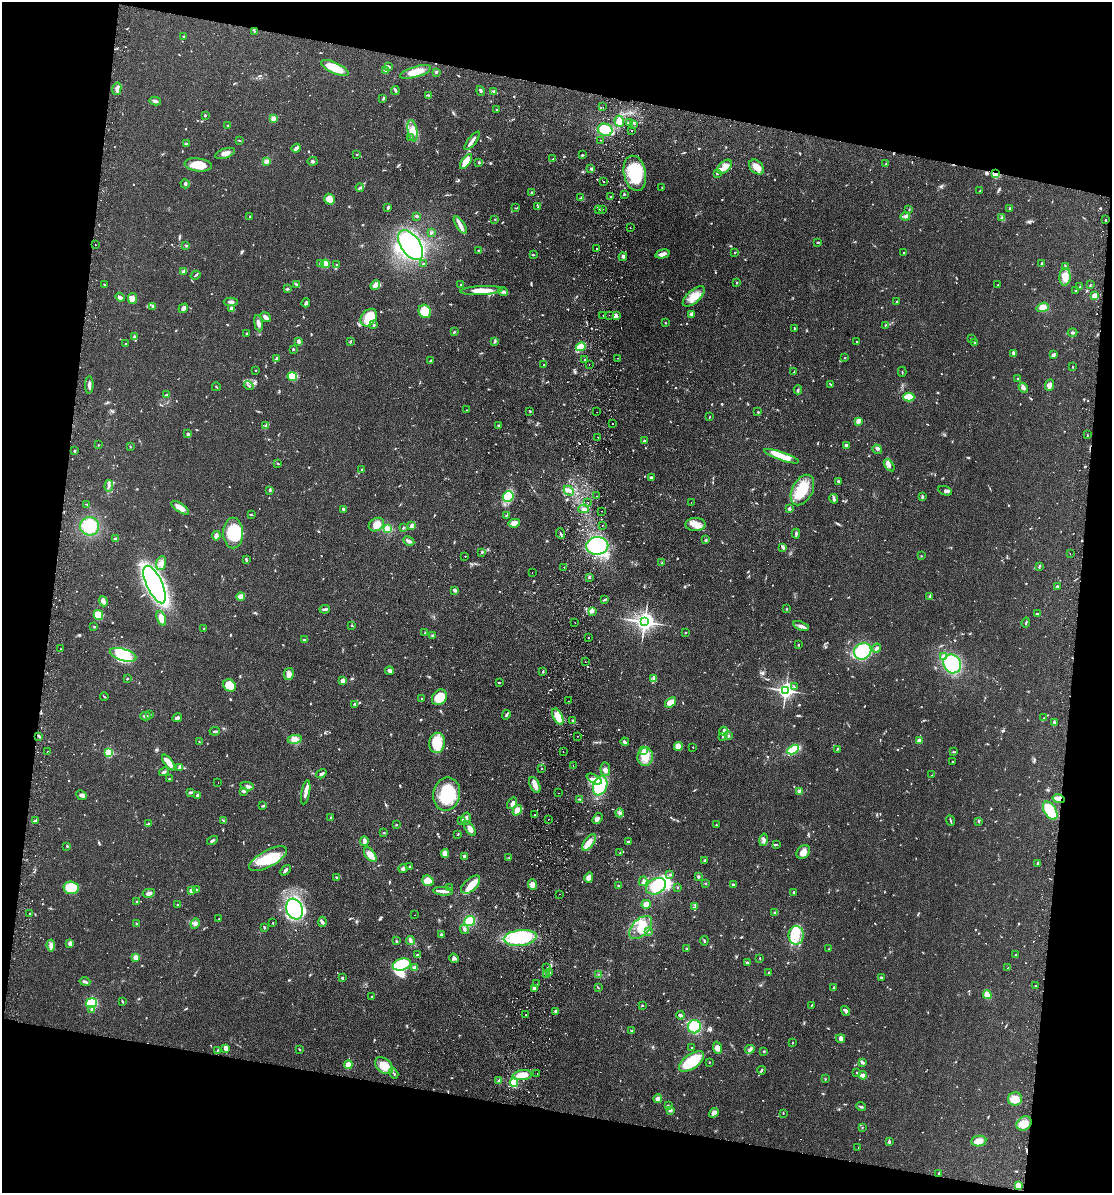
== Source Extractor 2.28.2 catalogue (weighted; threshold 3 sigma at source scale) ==
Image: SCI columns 173-4612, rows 11-4772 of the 4899 x 4783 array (HDU 1 of 3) = the unmasked area's bounding box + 8 px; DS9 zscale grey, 4 x 4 block average (1 PNG px = mean of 4 x 4 image px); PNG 1114 x 1195 px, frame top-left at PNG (2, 2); each listed source drawn as its Kron ellipse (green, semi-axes under 4 px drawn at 4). Shown black and unused: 22% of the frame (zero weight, under 2 of 3 exposures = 3% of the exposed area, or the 3 px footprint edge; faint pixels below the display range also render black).
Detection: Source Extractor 2.28.2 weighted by HDU 2 'WHT'. Background 0.0673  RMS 0.0058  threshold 0.0261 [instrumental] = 3 sigma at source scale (4.5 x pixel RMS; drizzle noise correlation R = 1.50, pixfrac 1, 0.05/0.05 arcsec/px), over >= 5 px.
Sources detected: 1107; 3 too faint to see at this stretch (4 x 4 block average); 9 inside a brighter object's white glare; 44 cosmic-ray / hot-pixel residue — neither listed nor drawn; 15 coinciding with a brighter row at this scale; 42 inside a brighter listed object's ellipse — not listed separately; of the other 994, all 500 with FLUX_AUTO >= 2.05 (the completeness limit of this list) listed and drawn (494 fainter detections not listed), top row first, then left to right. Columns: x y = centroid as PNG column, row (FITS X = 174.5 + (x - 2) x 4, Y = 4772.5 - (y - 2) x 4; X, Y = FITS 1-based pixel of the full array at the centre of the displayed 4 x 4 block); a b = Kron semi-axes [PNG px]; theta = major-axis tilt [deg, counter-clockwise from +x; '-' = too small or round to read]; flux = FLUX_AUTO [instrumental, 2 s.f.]
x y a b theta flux
254 31 3 2 - 2.8
183 36 2 2 - 7.4
389 66 4 2 - 4.2
335 68 15 5 -25 90
385 70 3 2 - 5.1
415 72 16 5 17 50
437 72 3 2 - 3.1
117 89 6 3 76 19
395 90 4 2 - 4.7
481 91 5 2 - 5.8
494 91 3 3 - 5.6
429 95 3 2 - 2.8
383 98 3 2 - 3.6
155 101 6 3 -12 7.5
603 107 2 2 - 7.3
497 110 2 2 - 2.5
205 115 2 2 - 13
273 119 3 3 - 16
619 121 6 5 - 40
629 123 3 3 - 5.1
634 124 2 2 - 2.2
228 126 2 2 - 3.5
605 130 7 6 - 85
413 131 11 4 -80 30
631 131 2 2 - 3.7
410 137 2 2 - 2.4
239 140 4 2 - 3
600 140 2 2 - 4.9
472 141 11 2 53 18
186 144 3 2 - 5.4
296 148 4 2 - 14
225 153 10 5 19 19
357 154 2 2 - 2.3
582 155 3 2 - 3.5
553 159 2 2 - 2.1
266 161 4 3 - 11
312 161 5 2 - 5.1
466 162 9 4 56 63
479 163 2 2 - 4.8
886 164 3 2 - 3
198 165 13 6 -7 61
724 167 9 5 41 33
757 167 9 6 -44 28
591 168 4 3 - 5.3
635 173 18 11 -78 150
717 173 3 2 - 4.5
996 174 3 2 - 52
603 181 2 2 - 6.2
185 184 5 3 - 5.5
662 187 2 2 - 2.1
360 188 4 2 - 6.2
980 191 2 2 - 2.1
531 193 2 2 - 3.4
624 194 3 2 - 4
611 197 2 2 - 2.3
580 198 2 2 - 2.8
329 199 5 5 - 34
538 206 3 2 - 2.8
388 208 3 2 - 9.7
516 208 3 2 - 2.9
1009 208 3 2 - 2.1
603 209 2 2 - 2.7
599 210 2 2 - 10
909 210 2 2 - 2.2
416 216 3 2 - 4.2
905 216 4 3 - 6.9
249 217 2 2 - 4.7
1002 218 3 3 - 6.3
495 219 2 2 - 2.1
1106 220 2 2 - 3.2
460 225 10 3 -57 20
630 228 2 2 - 2.1
431 232 3 3 - 3.9
818 242 3 2 - 3.1
95 245 2 2 - 16
186 245 4 2 - 5
411 245 17 9 -54 420
596 249 2 2 - 3.2
478 250 2 2 - 3
735 252 2 2 - 2.6
904 253 2 2 - 4.4
663 254 7 3 14 21
533 255 2 2 - 2.6
623 257 4 3 - 5.6
1042 263 3 2 - 3.5
320 264 2 2 - 2.6
325 264 4 3 - 41
424 264 2 2 - 2.3
337 265 2 2 - 4.8
1065 266 3 2 - 2.5
183 271 3 3 - 6
195 275 5 2 - 3.4
1065 277 9 5 88 26
736 282 3 2 - 2.6
1090 284 3 2 - 2.4
105 285 3 2 - 2.3
297 285 4 2 - 7.2
375 285 5 3 - 17
461 285 2 2 - 2.2
998 285 2 2 - 2.4
1080 287 2 2 - 2.8
287 289 3 2 - 5.8
481 290 21 4 3 48
503 291 5 3 - 9.5
1076 291 3 2 - 2.2
694 296 13 6 41 43
1095 296 4 3 - 15
120 297 5 2 - 13
132 298 5 4 - 23
897 301 4 2 - 2.8
231 302 7 3 1 9.7
306 303 4 3 - 7.7
152 306 3 2 - 3.7
1043 307 6 4 19 27
183 308 5 3 - 15
232 309 3 2 - 13
425 311 7 6 - 80
692 314 3 2 - 4.9
603 315 2 2 - 9.8
609 315 2 2 - 2.4
616 316 4 3 - 15
266 317 5 3 - 12
369 318 10 7 49 70
258 323 8 3 -80 16
665 323 2 2 - 2.9
374 325 3 2 - 4.4
885 326 4 2 - 2.2
794 328 2 2 - 3.3
454 332 2 2 - 4.4
247 333 3 2 - 3.3
1073 333 5 2 - 4.9
134 337 3 3 - 5
971 338 2 2 - 2.4
298 341 2 2 - 45
350 341 3 2 - 3.2
494 341 4 2 - 4.4
857 341 2 2 - 2.2
975 342 2 2 - 2.8
126 343 2 2 - 2.2
581 347 5 3 - 83
293 349 2 2 - 4.3
1013 353 4 3 - 6.8
1053 355 4 2 - 5.5
618 358 2 2 - 2.1
845 358 2 2 - 3.4
276 359 3 2 - 8.2
584 360 3 2 - 3
430 361 4 2 - 3.6
589 364 2 2 - 4.3
544 365 2 2 - 4.5
1072 367 2 2 - 2.2
255 370 2 2 - 2.2
794 372 4 2 - 2.2
902 372 5 2 - 2.4
292 376 5 4 - 71
1018 379 2 2 - 7.4
830 384 4 2 - 2.7
89 385 9 2 87 14
1049 385 6 4 67 14
249 386 5 2 - 4.1
216 387 4 2 - 2.5
1023 388 5 3 - 13
798 390 4 2 - 3.9
167 394 4 2 - 3.2
909 397 5 4 - 75
467 410 2 2 - 2.1
530 411 3 2 - 2.4
597 412 2 2 - 7.9
758 412 2 2 - 3
710 417 3 2 - 2.2
858 421 4 3 - 13
613 424 2 2 - 5.7
498 425 2 2 - 4.6
265 426 3 2 - 3.2
188 434 3 3 - 6.3
1087 435 2 2 - 3.5
598 437 2 2 - 7.8
644 441 3 2 - 3.8
98 445 2 2 - 2.7
846 445 2 2 - 8.2
130 447 2 2 - 2.1
877 449 5 3 - 8.6
75 451 2 2 - 4.5
781 456 18 4 -19 71
278 463 3 2 - 2.4
889 465 7 3 -54 11
362 469 2 2 - 6.3
651 477 3 3 - 4.8
838 481 2 2 - 12
109 486 6 2 83 8.1
270 490 3 2 - 4.6
802 490 16 10 62 110
569 491 6 3 -47 11
945 491 7 4 -21 9.5
508 496 5 5 - 75
596 496 2 2 - 2.2
922 497 3 2 - 3.9
834 499 5 2 - 12
588 502 2 2 - 2.8
691 503 2 2 - 4.4
87 504 3 2 - 2.1
180 508 10 4 -33 24
343 509 3 2 - 5.6
584 509 5 2 - 6.8
789 509 2 2 - 27
602 511 2 2 - 3.1
251 515 3 2 - 2.2
506 515 3 2 - 2.9
514 523 6 4 10 33
695 524 10 6 1 36
376 525 8 6 30 43
412 525 3 2 - 22
602 525 2 2 - 2.2
90 526 9 9 - 120
403 528 3 2 - 3
387 529 3 3 - 31
233 533 15 10 -89 150
561 533 5 2 - 3.7
796 534 5 2 - 5.7
216 536 4 2 - 15
115 539 3 2 - 9
706 540 2 2 - 2.2
409 541 6 3 -28 13
597 546 11 9 2 330
783 547 4 3 - 5.8
482 552 2 2 - 4.5
1070 554 2 2 - 3.2
465 556 2 2 - 9.9
921 556 2 2 - 2.2
246 560 4 2 - 3.1
161 563 7 4 74 16
662 563 3 2 - 2.4
1039 566 2 2 - 2.4
564 567 2 2 - 10
532 572 2 2 - 28
589 577 3 2 - 5.3
155 584 20 8 -65 1300
1057 587 3 2 - 3
455 590 3 2 - 8.7
241 596 4 2 - 34
929 597 3 2 - 6.3
605 599 4 2 - 4
103 601 5 4 - 11
325 609 5 2 - 6.8
787 609 2 2 - 2.4
593 611 3 2 - 3.5
1037 614 4 2 - 3.7
98 615 5 4 - 47
161 618 7 4 -68 32
644 622 3 3 - 2400
575 623 2 2 - 2.5
1026 623 5 2 - 4
352 625 4 2 - 2.6
801 626 8 3 -18 11
94 627 2 2 - 2.3
204 629 2 2 - 2.3
425 633 2 2 - 2.3
685 633 2 2 - 8.5
433 636 3 2 - 9.1
588 637 2 2 - 6.4
304 640 4 2 - 3.6
798 645 2 2 - 2.8
876 648 4 2 - 8.4
60 649 2 2 - 2.2
863 651 9 8 - 220
123 655 14 6 -17 130
944 657 3 3 - 20
585 662 2 2 - 13
952 664 10 8 -57 230
389 671 4 3 - 9.1
543 672 2 2 - 2.6
289 674 6 5 - 20
127 679 2 2 - 3.1
654 679 4 2 - 6.3
343 681 3 3 - 22
499 683 2 2 - 2.9
229 685 7 5 -41 60
794 687 3 2 - 2.3
786 690 3 2 - 1400
104 696 4 2 - 2.7
439 697 8 7 - 98
422 699 2 2 - 2.4
568 701 2 2 - 2.7
670 702 6 3 38 44
355 704 4 2 - 5
150 714 3 2 - 2.7
506 715 5 2 - 5.5
145 716 5 3 - 10
558 716 9 4 -64 55
177 718 5 3 - 8.2
1044 718 3 2 - 2.9
573 720 3 2 - 3
1054 722 3 2 - 3.2
215 731 5 2 - 5.7
724 731 4 3 - 8.7
39 736 2 2 - 2.3
577 736 2 2 - 2.8
729 736 3 2 - 3.6
723 737 3 2 - 3
295 739 7 4 8 18
199 741 2 2 - 2.2
919 741 2 2 - 60
625 742 4 3 - 7.3
437 743 10 8 82 79
678 746 4 3 - 11
693 747 2 2 - 3.1
837 749 3 2 - 3.1
793 750 6 4 29 73
47 751 2 2 - 10
644 751 2 2 - 110
563 752 2 2 - 2.3
953 752 3 2 - 2.8
109 753 2 2 - 280
645 757 9 8 - 41
952 762 2 2 - 3.1
169 763 9 4 -53 32
573 766 2 2 - 2.8
180 767 2 2 - 37
542 768 2 2 - 2.9
605 769 7 4 -84 13
164 772 5 2 - 5.9
321 774 5 2 - 7.1
932 775 3 2 - 2.1
169 779 2 2 - 5.7
594 779 8 4 -28 16
218 782 2 2 - 3.5
535 785 8 4 -65 21
247 786 7 3 -12 9
600 786 10 6 67 200
244 791 4 3 - 6.1
800 791 2 2 - 47
190 792 4 3 - 5.7
306 792 12 3 79 20
558 793 2 2 - 8.5
447 794 16 13 79 180
82 795 6 4 -42 9.6
198 795 3 2 - 8.4
580 799 3 2 - 2.1
1058 799 6 3 -13 14
512 803 6 2 57 12
263 806 4 2 - 4.3
517 810 6 4 55 21
1050 811 10 6 -60 110
619 813 4 3 - 7
534 815 2 2 - 74
330 817 3 2 - 3.2
466 819 6 5 - 17
548 819 2 2 - 2.4
598 819 6 3 56 11
35 820 4 2 - 4
461 820 3 2 - 2.6
224 821 3 2 - 2.8
950 821 5 2 - 4
979 821 3 2 - 2.2
149 824 3 2 - 4.2
396 824 2 2 - 5.9
716 825 2 2 - 2.8
470 828 8 3 -58 22
384 833 3 2 - 3.2
458 834 3 2 - 2.8
764 840 6 3 77 11
212 841 6 2 31 5.8
364 841 5 3 - 17
589 842 9 5 54 33
628 842 3 2 - 8.2
777 844 3 2 - 2.2
67 846 3 2 - 3.1
803 852 7 6 - 28
445 853 4 4 - 24
620 853 2 2 - 2.9
370 855 8 4 -54 37
464 856 3 3 - 6.4
509 858 2 2 - 2.1
268 859 21 8 28 130
705 860 3 2 - 3.7
1038 863 3 2 - 4.2
410 867 2 2 - 14
403 868 5 2 - 5.2
285 870 6 2 48 7.9
670 874 3 2 - 4.5
336 877 2 2 - 7.1
589 877 5 4 - 18
698 877 3 2 - 5.4
428 881 6 5 - 44
643 881 5 2 - 5.6
705 883 2 2 - 2.2
733 884 2 2 - 6.5
471 885 11 6 43 38
533 885 5 4 - 18
618 886 2 2 - 2.3
656 886 10 7 28 100
677 887 2 2 - 2.7
71 888 7 6 - 110
449 888 2 2 - 2.8
191 890 3 2 - 17
196 890 2 2 - 5.8
443 891 10 2 -5 20
149 893 6 3 11 9.2
794 893 2 2 - 11
560 894 2 2 - 3.5
136 902 2 2 - 2.8
646 904 5 4 - 25
178 905 3 2 - 3.1
695 907 3 2 - 2.1
295 909 10 8 -70 420
775 913 3 2 - 2.9
30 914 3 2 - 3.7
414 915 2 2 - 2.7
219 919 2 2 - 7.4
470 921 5 5 - 72
322 922 5 3 - 6.6
195 923 5 3 - 8.9
273 923 2 2 - 5
137 924 3 2 - 3.1
264 927 3 2 - 3
641 927 14 8 46 65
464 929 5 2 - 8.5
648 931 3 2 - 4
441 934 3 2 - 4.8
796 935 9 7 87 57
520 938 16 8 6 160
396 941 2 2 - 3.2
410 941 4 3 - 7.6
704 941 5 2 - 3.1
70 943 4 3 - 14
51 946 6 3 -82 11
686 948 2 2 - 2.9
829 949 2 2 - 2.6
418 954 4 2 - 4.3
1015 955 2 2 - 4.2
136 957 2 2 - 100
454 958 5 3 - 8.6
760 959 2 2 - 2.1
747 962 2 2 - 3.8
402 965 9 6 14 190
415 968 2 2 - 59
547 968 2 2 - 3.1
1008 968 2 2 - 2.4
550 972 3 2 - 4.1
768 972 2 2 - 4.6
598 974 3 2 - 2.3
547 975 2 2 - 2.9
881 977 2 2 - 9.9
342 978 2 2 - 19
85 982 5 2 - 8.8
536 984 2 2 - 8.4
1035 985 2 2 - 9.5
534 988 3 3 - 9.7
598 988 3 2 - 2.5
834 988 4 2 - 3.2
987 995 4 4 - 28
372 996 2 2 - 2.4
122 1001 3 2 - 3.8
91 1003 5 4 - 110
642 1005 3 2 - 2.7
811 1005 3 2 - 2.3
92 1010 3 2 - 4.7
556 1011 3 3 - 8.7
846 1011 5 3 - 9.1
526 1014 2 2 - 2.7
680 1015 4 2 - 11
694 1027 6 6 - 96
632 1031 3 2 - 5.1
841 1038 4 4 - 11
792 1042 2 2 - 6.9
226 1048 3 3 - 22
692 1048 2 2 - 2.6
717 1048 6 4 -69 16
299 1049 3 2 - 2.5
750 1049 5 3 - 7.5
218 1050 3 2 - 2.5
764 1051 3 2 - 2.6
691 1062 14 7 35 150
709 1062 2 2 - 4.3
862 1062 4 2 - 7
348 1065 4 4 - 24
384 1066 10 7 -40 47
761 1070 4 2 - 4.2
394 1073 5 2 - 3.6
856 1073 2 2 - 2.5
537 1074 2 2 - 2.5
522 1075 9 5 8 51
863 1075 4 3 - 12
825 1079 3 2 - 2.4
499 1081 2 2 - 27
514 1082 4 3 - 81
658 1098 4 3 - 14
1015 1099 7 6 - 47
668 1106 2 2 - 4
861 1107 5 2 - 5
670 1110 3 3 - 8
714 1113 5 4 - 17
783 1113 2 2 - 2.2
1024 1123 8 6 37 36
862 1127 2 2 - 2.5
979 1141 7 5 9 29
889 1142 3 2 - 6.9
858 1147 2 2 - 2.1
939 1173 2 2 - 2.3
1018 1186 4 3 - 24
Overlapping masked pixels (flux is a lower limit): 1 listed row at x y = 996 174
Diffuse or blended objects may show on this block-average render without a row.